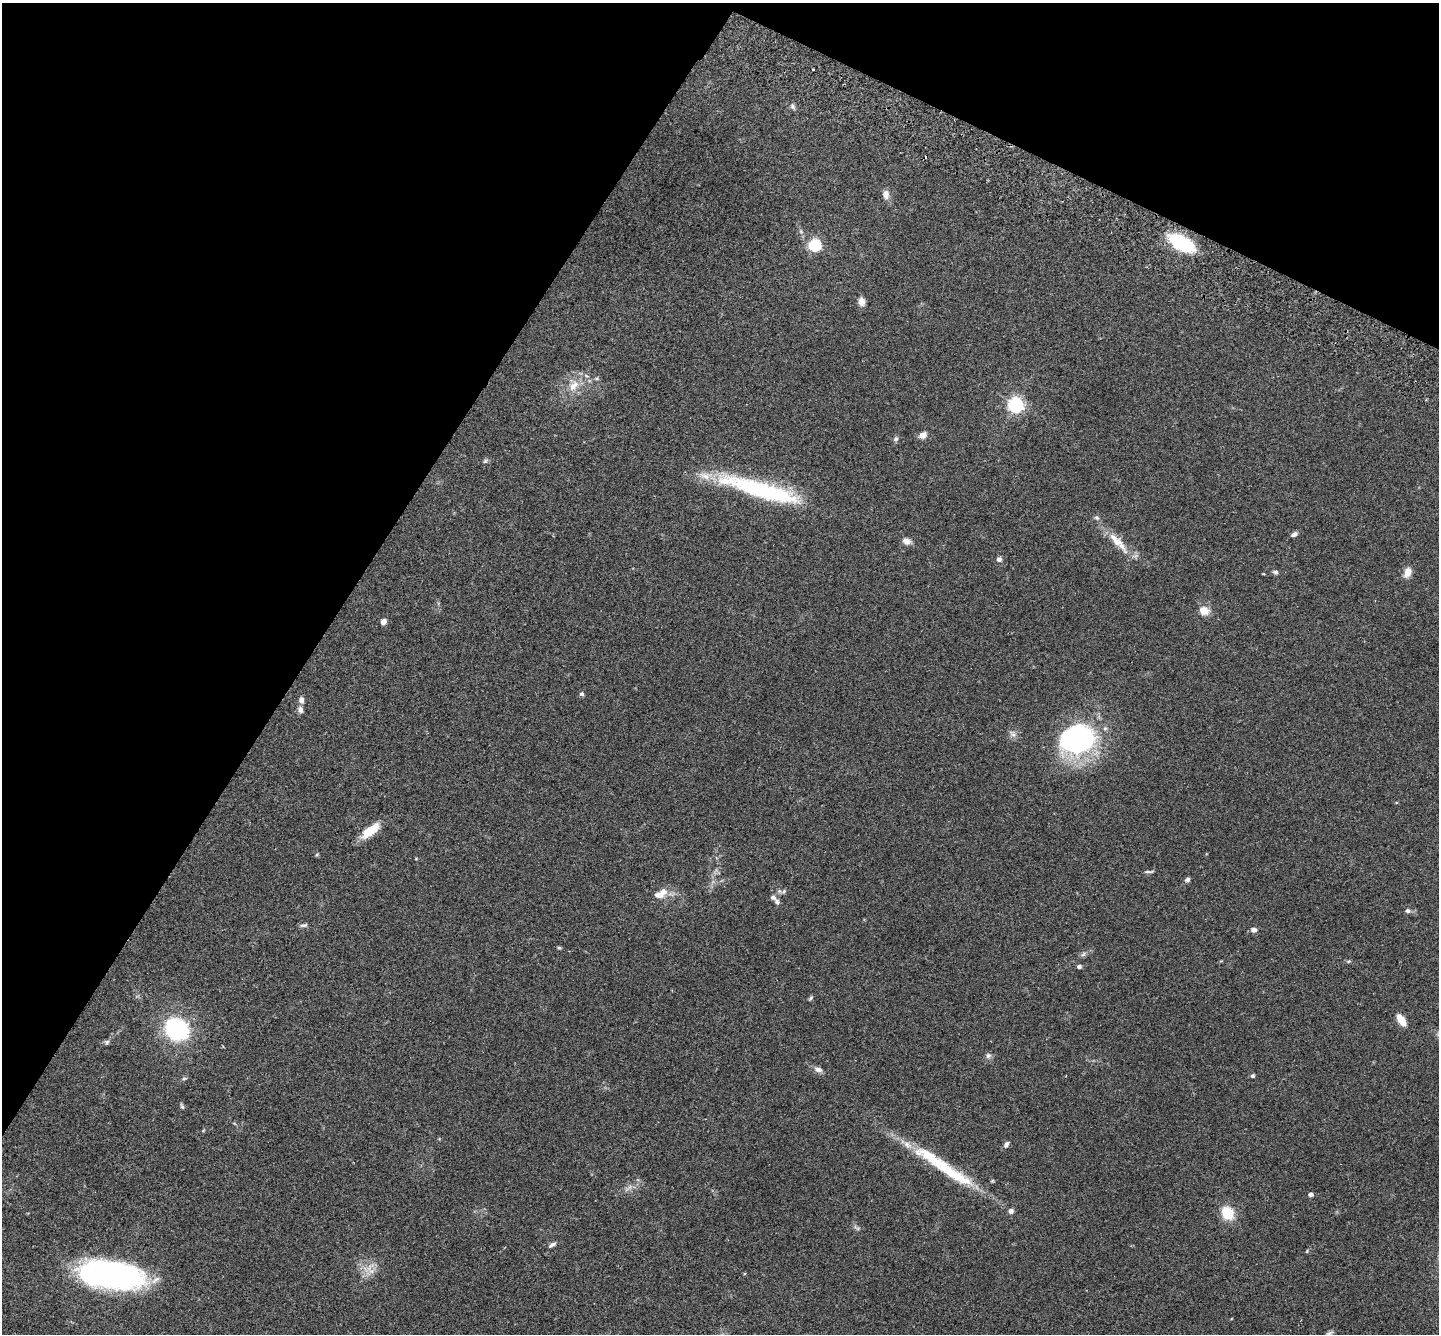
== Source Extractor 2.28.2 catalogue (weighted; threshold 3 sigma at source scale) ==
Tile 2 of 4 x 4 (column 2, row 1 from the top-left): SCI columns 1470-2906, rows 4197-5528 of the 5815 x 5864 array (HDU 1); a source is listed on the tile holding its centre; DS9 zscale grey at full resolution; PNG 1441 x 1336 px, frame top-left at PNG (2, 3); no overlay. Shown black and unused: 28% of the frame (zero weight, under 2 of 3 exposures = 3% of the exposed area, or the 3 px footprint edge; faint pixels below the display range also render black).
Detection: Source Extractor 2.28.2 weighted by HDU 2 'WHT'; one run over the whole footprint, this tile lists its part. Background 0.114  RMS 0.0095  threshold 0.0427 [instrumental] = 3 sigma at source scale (4.5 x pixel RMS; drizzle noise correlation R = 1.50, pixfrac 1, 0.05/0.05 arcsec/px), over >= 5 px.
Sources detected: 69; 1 too faint to see at this stretch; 2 inside a brighter object's white glare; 1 cosmic-ray / hot-pixel residue — not listed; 7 inside a brighter listed object's ellipse — not listed separately; the other 58 listed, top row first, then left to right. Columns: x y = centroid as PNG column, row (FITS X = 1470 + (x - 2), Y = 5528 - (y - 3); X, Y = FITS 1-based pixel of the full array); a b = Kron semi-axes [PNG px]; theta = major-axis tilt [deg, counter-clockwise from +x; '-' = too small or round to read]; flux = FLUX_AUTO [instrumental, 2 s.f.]
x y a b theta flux
813 69 3 2 - 0.61
793 106 9 6 -67 2.4
886 194 12 8 -84 5.5
1181 243 22 11 -29 74
815 245 6 6 - 140
862 301 10 8 -78 5.4
574 385 18 10 50 13
1016 405 6 6 - 270
923 435 7 5 30 7.8
896 439 7 6 - 2.2
485 461 8 5 45 1.8
761 490 95 19 -16 110
1294 534 8 5 25 3.2
1116 540 44 10 -47 19
907 541 11 8 -15 5
999 559 6 6 - 2.7
1275 572 7 5 -15 2.1
1407 572 13 8 71 7.7
1204 611 13 10 -23 9.6
383 621 5 4 - 8.7
582 694 6 6 - 2
301 700 9 6 -87 3.6
300 710 9 7 -72 3.6
1013 734 13 7 -39 3.9
1078 739 42 31 14 180
370 831 24 9 37 19
317 854 6 3 20 0.98
1149 872 13 3 3 1.8
1187 880 6 5 - 2.4
663 891 11 10 - 7.3
784 892 8 5 55 2
773 897 8 6 -27 2.9
1407 911 7 6 - 2.6
304 925 11 4 12 2.2
1254 930 7 6 - 3.6
559 948 6 4 -1 1.2
1083 954 7 6 - 2.2
1348 961 7 4 1 1.3
1079 966 5 4 - 2.6
811 998 7 4 51 1.5
1401 1020 12 7 -55 13
177 1029 22 19 -29 95
107 1042 7 6 - 1.9
988 1055 8 7 - 2.7
818 1070 11 7 -17 4.4
1253 1076 5 4 - 1.7
184 1078 6 4 3 1.3
182 1106 8 4 -65 1.5
1006 1144 8 5 60 2.9
952 1173 69 14 -33 57
1311 1194 5 5 - 2.4
1011 1211 6 5 - 3.3
1228 1213 17 14 -56 20
857 1228 12 3 -36 1.8
552 1245 11 5 28 2.7
369 1269 20 18 14 13
107 1272 61 29 -7 230
1329 1333 11 5 24 2.4
Isophote crosses this tile's border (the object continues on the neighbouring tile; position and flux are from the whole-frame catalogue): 1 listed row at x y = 1329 1333